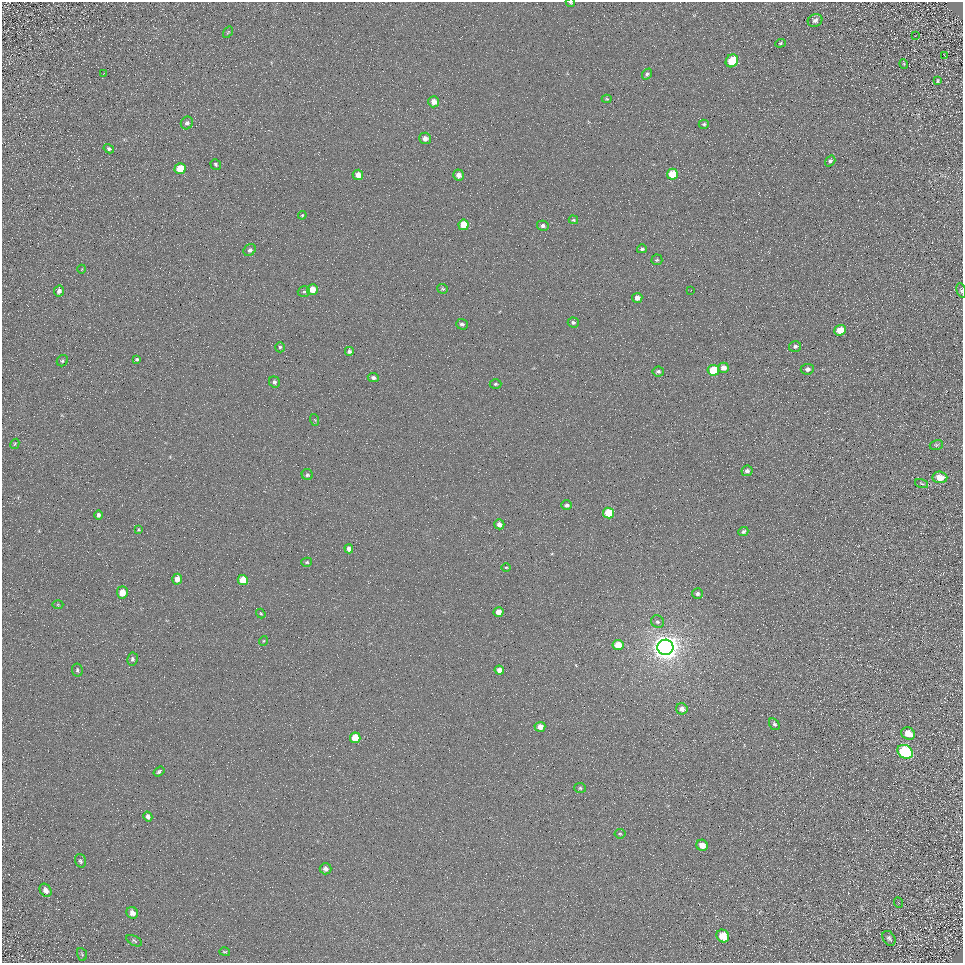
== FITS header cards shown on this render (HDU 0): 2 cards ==
NAXIS1  =                  961
NAXIS2  =                  961

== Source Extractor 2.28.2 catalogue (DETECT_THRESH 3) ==
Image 961 x 961 px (HDU 0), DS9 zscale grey, 1 PNG px = 1 image px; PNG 965 x 965 px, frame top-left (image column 1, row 961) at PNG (2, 2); each listed source drawn as its Kron ellipse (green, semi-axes under 4 px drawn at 4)
Background 4.36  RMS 8.6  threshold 25.7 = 3 sigma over >= 5 px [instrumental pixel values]
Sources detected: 104; all 104 listed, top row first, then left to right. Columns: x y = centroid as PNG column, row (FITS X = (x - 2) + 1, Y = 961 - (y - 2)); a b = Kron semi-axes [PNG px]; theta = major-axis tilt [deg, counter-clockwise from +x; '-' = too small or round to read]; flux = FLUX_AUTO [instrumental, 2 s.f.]
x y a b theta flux
570 3 5 3 - 790
815 20 7 6 - 2500
228 32 6 4 55 630
915 36 3 2 - 550
780 43 5 4 - 710
944 55 3 2 - 300
732 61 7 6 - 15000
904 64 5 3 - 570
104 73 2 2 - 380
647 74 6 4 49 1200
938 81 4 3 - 620
607 99 5 4 - 700
434 102 5 5 - 4800
187 123 6 6 - 1500
704 124 5 4 - 990
425 138 6 6 - 3200
109 149 5 4 - 1300
830 161 6 4 54 1300
216 164 5 5 - 1100
180 169 5 5 - 13000
672 174 5 5 - 16000
358 175 5 5 - 4300
459 175 5 5 - 2800
302 215 4 4 - 680
573 220 5 4 - 760
464 225 5 5 - 11000
543 226 6 5 - 1800
642 249 5 4 - 1100
250 250 6 5 - 1800
657 260 5 5 - 880
82 269 4 3 - 430
312 289 5 5 - 7700
443 289 5 5 - 830
691 290 2 2 - 260
961 290 7 4 -74 1000
59 291 5 5 - 2200
304 292 6 5 - 1200
637 298 5 5 - 3800
573 322 5 5 - 1200
462 324 6 5 - 1500
840 330 6 5 - 12000
795 346 6 5 - 1600
280 347 5 4 - 970
349 351 4 4 - 1700
137 359 4 3 - 880
62 361 6 5 - 1000
723 368 5 5 - 3600
807 369 6 5 - 2400
713 370 5 5 - 22000
658 371 6 5 - 1500
373 378 5 4 - 1600
274 382 6 5 - 1600
495 384 6 4 1 920
315 420 6 4 -71 530
15 444 5 3 - 610
936 445 7 5 16 950
747 471 5 5 - 1800
307 475 5 5 - 1200
940 477 7 5 -4 8000
922 484 7 3 -19 690
567 505 5 4 - 2000
608 513 5 5 - 18000
98 515 5 4 - 1600
499 524 5 5 - 2800
139 530 4 3 - 650
743 532 5 4 - 1500
349 549 4 4 - 2400
307 562 5 4 - 790
506 567 4 3 - 500
177 579 5 5 - 4800
243 580 5 5 - 14000
122 592 6 5 - 7600
697 594 5 5 - 1400
58 604 5 3 - 560
499 612 5 5 - 5400
261 614 5 4 - 660
657 622 7 6 - 1600
263 641 5 3 - 550
618 645 5 5 - 11000
665 647 8 7 - 880000
132 659 6 5 - 1500
77 670 7 5 -81 1200
499 670 5 4 - 3500
682 709 6 5 - 3700
774 724 6 5 - 1400
540 727 5 5 - 4600
908 734 7 6 - 8500
355 738 5 5 - 12000
905 752 8 6 -31 74000
159 772 6 4 35 1200
580 788 6 5 - 1000
148 816 5 4 - 1900
620 834 5 5 - 820
702 845 6 5 - 7200
80 861 7 5 -73 1100
325 869 6 5 - 2500
46 890 7 5 -54 2700
899 903 5 3 - 490
132 913 6 5 - 3200
723 936 7 6 - 12000
889 938 8 6 -56 1500
134 941 8 4 -29 1000
225 952 5 3 - 700
82 954 6 5 - 810
At the frame edge (FLAGS 8, measured only in part): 2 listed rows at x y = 570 3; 961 290